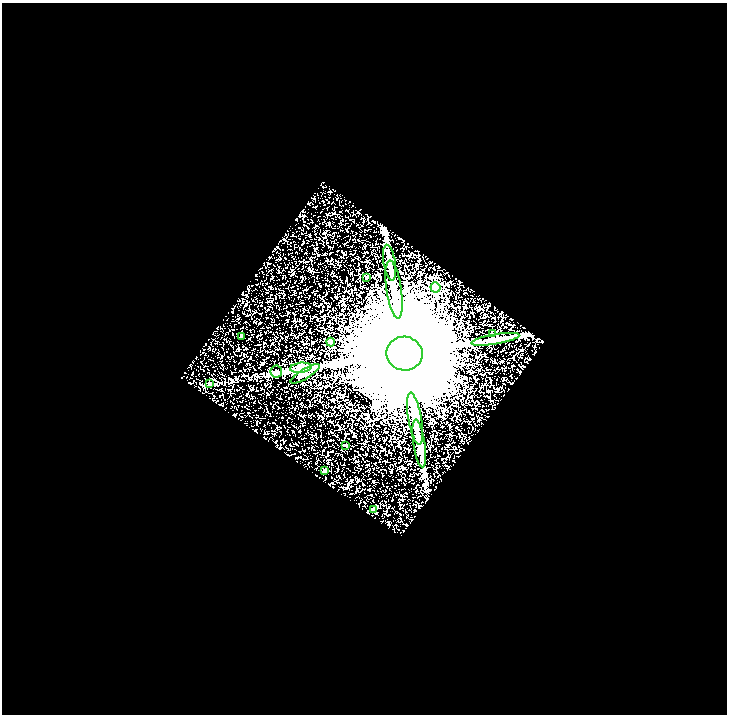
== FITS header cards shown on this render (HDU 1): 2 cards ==
NAXIS1  =                  725
NAXIS2  =                  712

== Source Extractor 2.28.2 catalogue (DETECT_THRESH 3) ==
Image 725 x 712 px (HDU 1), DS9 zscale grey, 1 PNG px = 1 image px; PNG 729 x 716 px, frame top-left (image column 1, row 712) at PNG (2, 3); each listed source drawn as its Kron ellipse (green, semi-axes under 4 px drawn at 4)
Background 1.56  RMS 1.1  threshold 3.37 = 3 sigma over >= 5 px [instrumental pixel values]
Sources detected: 18; all 18 listed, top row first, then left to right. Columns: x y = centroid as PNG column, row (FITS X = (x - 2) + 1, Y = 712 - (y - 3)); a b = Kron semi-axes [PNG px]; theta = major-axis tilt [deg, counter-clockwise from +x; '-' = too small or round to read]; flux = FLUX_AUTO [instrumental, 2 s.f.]
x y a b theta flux
390 263 18 6 -81 5.1e+02
367 277 3 2 - 6.3e+01
435 287 5 5 - 4.2e+03
394 289 29 7 -81 1.7e+03
492 334 4 2 - 5.8e+01
241 336 3 2 - 8.3e+01
495 339 24 5 10 6.5e+02
331 342 4 4 - 3.7e+02
404 354 18 17 - 3.0e+06
301 368 11 5 6 3.6e+03
276 372 6 6 - 1.9e+02
305 374 17 5 31 8.9e+02
209 383 3 3 - 9.8e+01
415 419 26 6 -80 1.3e+03
419 444 24 6 -81 6.4e+02
345 445 3 2 - 5.0e+01
325 470 3 3 - 1.2e+02
373 509 4 3 - 5.7e+01